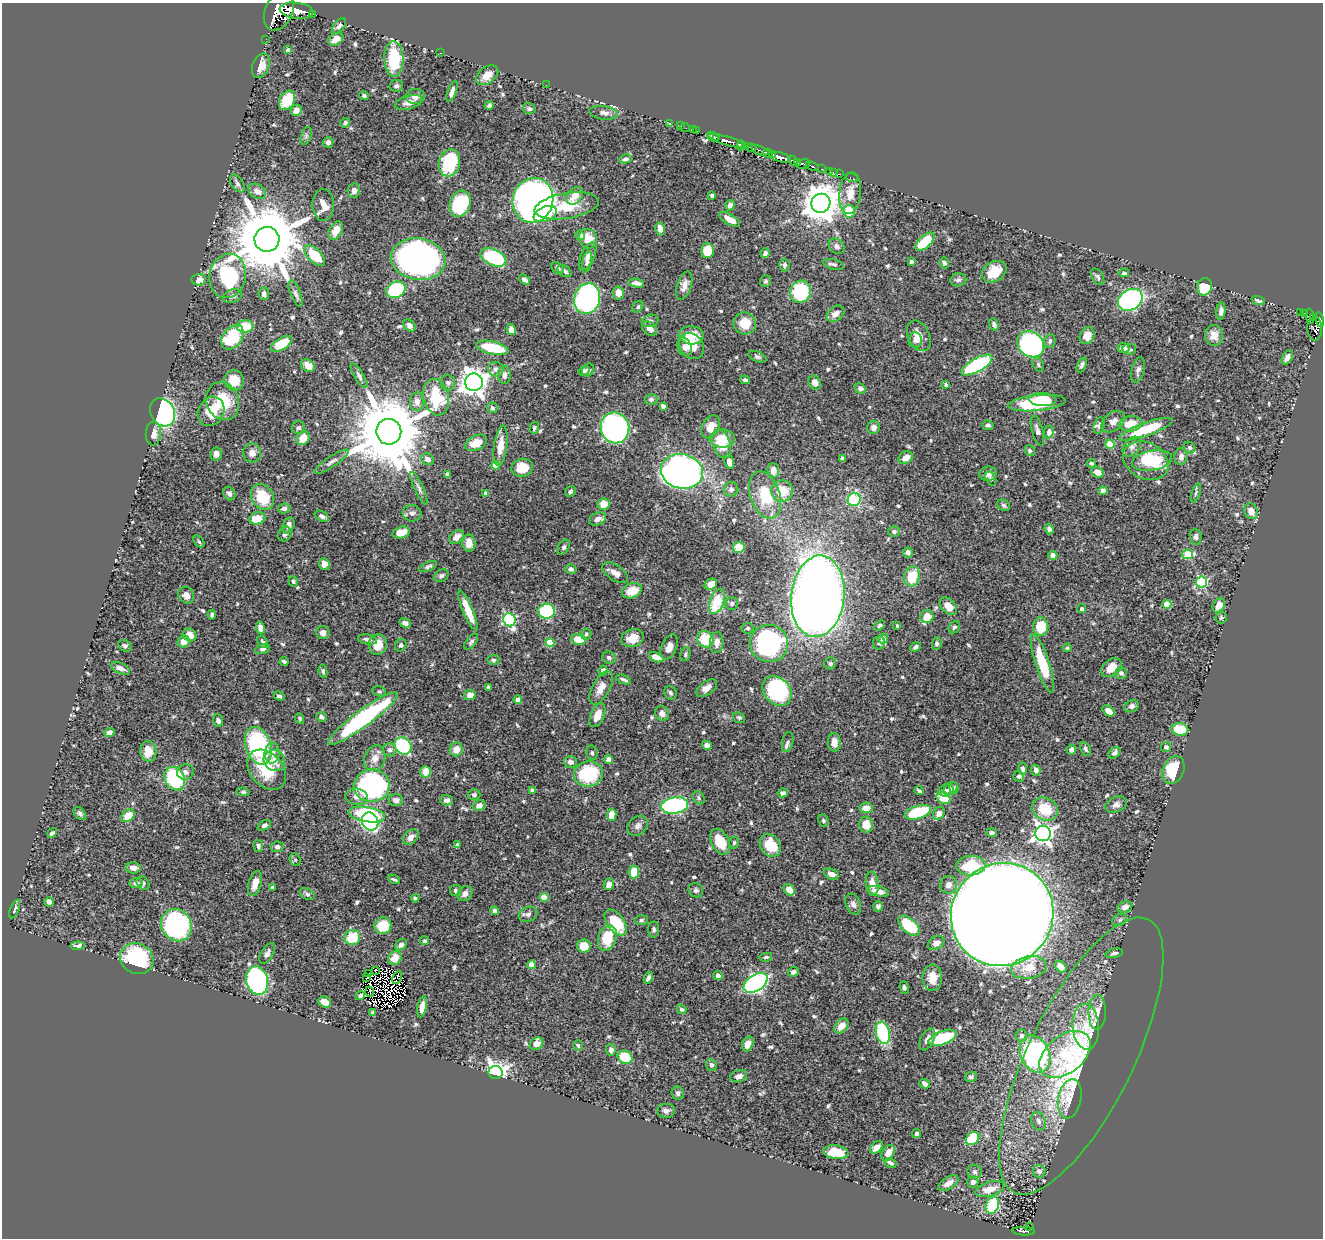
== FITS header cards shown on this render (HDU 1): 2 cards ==
NAXIS1  =                 1321
NAXIS2  =                 1236

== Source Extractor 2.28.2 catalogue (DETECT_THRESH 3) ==
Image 1321 x 1236 px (HDU 1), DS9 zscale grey, 1 PNG px = 1 image px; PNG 1325 x 1240 px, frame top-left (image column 1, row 1236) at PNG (2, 3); each listed source drawn as its Kron ellipse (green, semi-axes under 4 px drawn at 4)
Background 0.465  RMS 0.013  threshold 0.0385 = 3 sigma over >= 5 px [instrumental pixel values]
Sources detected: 658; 6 with non-positive FLUX_AUTO (blend fragments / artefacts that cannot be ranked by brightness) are neither listed nor drawn; of the other 652, the 500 brightest by FLUX_AUTO listed and drawn (152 fainter detections omitted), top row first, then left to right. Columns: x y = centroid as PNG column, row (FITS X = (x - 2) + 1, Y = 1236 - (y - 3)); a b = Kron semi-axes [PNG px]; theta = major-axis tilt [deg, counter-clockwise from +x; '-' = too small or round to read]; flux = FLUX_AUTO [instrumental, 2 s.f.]
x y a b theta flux
279 11 20 13 65 1900
297 11 17 8 -7 1200
312 14 3 2 - 30
339 26 9 5 50 2.5
266 39 2 2 - 3.3
336 39 8 5 32 8.8
288 50 4 3 - 1.7
440 53 3 2 - 3
394 59 18 9 -89 45
261 66 12 8 68 11
487 75 12 8 38 9.9
546 85 2 2 - 4.7
396 86 7 6 - 1.9
452 91 11 4 70 3.9
364 96 5 4 - 1.7
415 96 9 7 2 4
287 100 10 7 59 25
409 102 14 6 16 5.4
489 105 5 4 - 1.8
529 109 6 5 - 1.9
296 110 6 5 - 6.6
604 113 14 6 -7 4.6
345 123 5 4 - 1.8
669 123 2 2 - 9.4
681 126 3 2 - 6.3
685 127 5 2 - 5.8
693 130 2 2 - 8.6
697 131 2 2 - 8.6
306 136 9 5 72 2.2
713 137 6 4 -35 370
717 137 3 3 - 210
727 141 20 3 -16 570
328 142 5 5 - 3.3
741 146 5 3 - 36
745 147 3 3 - 59
751 148 5 3 - 120
760 150 9 3 -20 140
768 153 5 3 - 130
772 154 3 2 - 69
780 157 11 4 -16 900
625 159 6 4 12 2.1
793 161 6 4 -46 190
449 163 14 10 72 59
798 163 3 2 - 68
803 164 7 5 11 210
812 166 7 3 -19 130
822 169 3 2 - 11
829 171 3 3 - 36
834 173 4 3 - 6.8
839 174 3 2 - 14
852 178 6 2 -19 9.1
237 183 10 6 -56 2.5
257 191 9 7 -32 5.7
354 191 7 6 - 5.4
850 193 21 11 84 12
712 195 4 3 - 1.5
575 196 10 7 50 8.7
533 200 23 20 73 590
821 203 10 9 - 2100
460 204 13 10 69 60
323 205 16 11 -88 11
730 205 5 4 - 4.4
567 206 32 12 9 29
849 211 6 6 - 25
545 214 12 7 22 23
730 219 12 5 -31 9.4
660 229 6 4 -79 6.8
336 231 10 6 61 11
580 235 5 4 - 5.5
267 239 12 12 - 10000
588 239 10 9 - 13
925 242 12 6 43 29
837 246 8 7 - 3.1
707 251 7 6 - 21
765 253 5 4 - 2.7
315 256 13 7 -46 29
588 256 15 6 65 4.9
493 257 14 8 -25 74
418 259 27 21 -9 440
912 261 4 4 - 1.7
587 262 11 5 78 2.5
944 263 5 4 - 1.8
834 264 10 5 -14 2.1
785 265 6 5 - 2.4
558 268 7 5 -42 2.2
564 271 8 5 -34 2.6
994 272 13 10 33 17
1124 273 5 4 - 1.9
228 276 22 18 77 86
1098 277 9 5 -59 2.2
199 280 7 6 - 7.5
524 280 6 4 -36 3.5
958 280 8 6 9 2.6
766 281 6 5 - 1.8
636 283 8 4 -10 4.5
684 285 14 7 72 6
1204 287 8 7 - 30
396 290 10 8 24 77
800 292 11 10 - 61
618 293 6 6 - 7.1
264 294 6 5 - 3.5
296 294 14 5 -68 3.1
232 296 10 6 20 2.8
587 299 15 12 74 240
1130 300 13 10 32 250
1258 300 7 3 -18 1.6
638 307 6 4 48 1.5
1221 311 8 4 83 3.6
1300 313 3 3 - 39
1305 313 4 3 - 81
835 314 10 7 37 6.8
1310 316 7 4 -85 92
1314 317 3 2 - 16
1319 320 7 4 -77 260
650 321 8 6 14 2.2
745 323 11 11 - 15
994 324 6 4 -71 2.7
409 325 7 5 -41 4.4
245 326 8 6 4 24
649 328 8 6 -43 5.8
1315 328 12 7 -89 160
511 330 5 4 - 7
691 335 12 9 -4 17
1214 335 10 9 - 7.7
919 336 16 10 -63 8.3
1087 336 8 7 - 9
233 337 13 9 51 45
915 340 7 7 - 2.8
1050 341 7 5 73 2.4
282 344 12 6 31 23
1031 344 14 12 -40 230
691 346 14 11 -48 14
685 347 9 7 -67 4.8
492 348 16 6 -13 35
1123 348 6 5 - 5
1129 349 7 5 -12 2.1
757 357 9 5 -22 2.2
1287 357 7 5 61 3.4
977 365 17 7 29 100
1038 365 7 5 -61 1.8
1082 365 8 4 68 2.1
308 366 7 5 -37 7.1
496 369 7 7 - 4.4
588 370 7 5 52 2.4
1138 370 13 6 77 3.4
584 371 6 4 34 2.5
504 375 9 6 -85 3.9
359 376 14 4 -59 2.8
234 380 10 9 - 16
745 380 5 3 - 1.8
474 382 9 8 - 920
448 383 8 7 - 2.4
815 383 7 6 - 5.9
946 385 4 3 - 2.1
860 388 6 5 - 3
436 397 18 12 -76 42
651 399 6 5 - 2.2
1042 400 14 6 -3 27
223 401 19 16 -68 30
417 402 9 7 87 5.4
1037 403 28 8 5 65
663 406 4 4 - 2.5
492 408 5 5 - 2.4
211 411 15 12 61 18
162 412 15 11 -61 170
1113 422 13 9 39 5.8
1131 424 11 7 9 17
988 425 5 5 - 2.2
1099 426 8 5 74 2.2
711 427 12 8 62 11
873 427 6 6 - 3.8
298 428 6 6 - 2.1
534 428 6 4 73 1.6
615 428 15 14 - 250
1146 429 28 6 20 43
1037 430 15 5 -75 4
389 432 13 12 - 11000
1049 432 6 5 - 4.3
153 433 12 7 86 7.4
303 438 7 6 - 13
722 438 13 9 1 17
476 443 12 7 26 14
722 444 15 8 -73 15
1110 444 4 4 - 27
501 445 20 6 82 12
1132 447 11 7 49 4.1
1190 448 6 5 - 1.9
1030 450 5 5 - 2.1
252 453 9 9 - 5.5
216 454 6 6 - 5.1
1181 457 8 6 84 4
906 458 7 6 - 7.2
428 459 6 5 - 5.1
842 459 4 4 - 2.7
1152 460 20 9 10 27
1146 461 24 18 -27 34
331 462 20 5 33 4
729 462 7 4 -73 8.1
1091 463 4 3 - 1.6
496 465 4 4 - 9.8
522 468 11 9 13 18
773 470 7 5 -85 5.7
682 471 21 17 -12 710
1097 472 6 5 - 8
988 474 9 7 14 3.7
447 475 4 4 - 1.9
991 479 7 5 -69 1.4
419 488 18 4 -65 3.3
731 489 7 7 - 3.1
570 491 6 4 57 1.7
782 491 11 10 - 21
1103 491 4 4 - 2.9
1196 493 10 4 70 1.6
229 494 7 5 -60 3
486 494 4 4 - 4.4
765 495 24 15 -71 37
262 497 14 10 -59 31
854 500 6 6 - 58
604 504 6 5 - 11
1004 505 7 5 -35 1.8
284 508 6 5 - 3.1
1251 511 8 6 -63 7.2
412 513 9 8 - 3.3
322 516 8 5 -29 2.9
257 518 8 6 14 16
597 519 9 6 22 4.6
288 525 8 5 66 4.8
1049 529 5 4 - 3
401 532 9 5 13 9.5
894 532 6 5 - 2
285 534 8 6 56 2.2
456 537 8 6 37 6.9
1196 537 8 6 -84 2.6
199 542 6 4 -49 1.4
469 543 9 6 -85 9.6
564 547 8 5 59 1.9
739 547 6 5 - 14
908 552 5 5 - 3.1
1188 554 5 4 - 38
1053 555 4 4 - 8.4
324 564 6 5 - 4.8
428 566 9 4 23 2.2
571 569 5 4 - 2.7
615 573 14 7 -35 6
441 576 8 5 30 2.4
912 576 10 8 76 22
293 581 5 4 - 1.6
1202 582 5 5 - 82
711 584 6 5 - 5.5
632 591 10 7 22 16
186 595 9 7 -55 5.4
818 596 41 26 84 1300
717 601 13 6 69 28
732 603 6 6 - 1.8
1167 604 4 4 - 19
1219 605 8 5 58 9.3
948 606 10 6 -46 11
1081 609 4 4 - 2.5
468 610 21 5 -67 20
547 611 8 7 - 77
212 615 5 3 - 1.8
927 617 7 6 - 14
1221 618 6 5 - 1.5
509 620 7 6 - 120
405 623 6 4 -22 4.1
880 625 6 4 33 1.9
897 626 3 3 - 1.6
1041 626 9 7 -90 23
954 627 6 5 - 2
260 628 6 4 -79 4.9
748 628 6 5 - 2
323 633 6 6 - 4.7
586 634 5 5 - 1.7
189 635 7 6 - 10
632 638 11 8 18 11
368 639 9 5 -10 2.8
578 639 7 5 -7 16
705 639 8 8 - 25
883 639 5 4 - 5.5
184 641 6 5 - 8
263 642 7 4 -55 1.7
471 642 9 5 50 2.1
550 643 4 4 - 22
717 643 10 6 86 6.6
769 643 19 18 - 200
879 643 6 6 - 1.8
937 644 6 5 - 2
378 645 10 9 - 14
401 645 6 5 - 1.8
125 646 7 5 -33 2.2
669 647 13 7 67 6.7
915 647 6 4 42 2
1067 648 4 4 - 1.4
262 649 8 4 15 2.3
685 654 7 5 77 1.7
656 657 7 4 -23 9.6
609 658 7 6 - 2.1
493 660 6 5 - 1.8
284 662 4 3 - 2.1
830 664 6 6 - 1.9
1042 664 30 7 -72 40
120 668 10 5 -25 4.5
1112 668 11 8 34 10
323 671 7 4 -82 1.6
603 671 5 4 - 3
1121 673 6 6 - 2.8
624 680 8 3 -21 1.9
489 687 4 4 - 2.4
601 688 18 8 61 9.7
707 688 12 6 36 5.8
379 691 7 5 -12 1.5
777 691 16 13 -48 99
670 693 7 6 - 2.5
470 695 6 5 - 6.9
279 696 5 4 - 2.1
518 700 4 4 - 5.4
1131 706 7 6 - 3.3
1108 711 7 4 -39 6.9
662 713 8 6 -53 5
597 715 13 7 66 9.2
322 717 5 4 - 2.5
739 718 6 5 - 1.8
300 719 6 4 -65 1.5
363 719 42 8 36 130
218 721 6 5 - 2.9
1180 729 8 6 -11 31
109 733 5 4 - 5
788 742 10 5 80 2.4
834 742 9 6 -88 6.7
707 745 5 4 - 5.7
258 746 19 12 -71 94
403 746 9 8 - 62
1166 747 5 5 - 2.2
456 749 7 6 - 9.5
1085 749 7 5 -64 2.1
390 750 7 6 - 2.5
1071 750 5 4 - 3.2
148 751 10 8 -88 13
272 753 10 7 84 6
592 753 7 6 - 1.8
1115 753 7 5 43 2.9
375 758 13 10 70 7.9
609 759 5 4 - 3.8
274 761 11 10 - 8.2
570 762 6 5 - 3.9
1023 769 6 4 -80 2.7
267 770 22 16 -48 35
1036 770 5 4 - 3.8
1174 770 14 10 68 31
185 772 8 8 - 3.8
426 772 5 5 - 14
588 774 14 12 12 57
1019 776 5 5 - 2.4
175 779 12 9 -60 76
372 786 18 16 8 190
954 788 5 4 - 1.7
950 789 8 5 41 2.3
946 790 7 6 - 2.7
532 791 4 3 - 2.8
919 791 5 3 - 1.5
243 792 7 4 -8 1.6
783 793 5 4 - 2.3
474 795 6 5 - 2
357 797 11 8 -5 5.4
699 798 7 5 -50 1.8
944 798 7 5 -31 25
396 800 7 6 - 4.2
447 800 6 5 - 3.5
1116 804 11 7 21 3.9
479 805 6 5 - 4.4
675 805 14 8 9 140
866 808 6 5 - 7.9
1045 809 13 11 -26 26
918 812 13 6 16 45
80 813 7 5 -49 2.2
939 813 7 5 58 4.8
367 814 18 7 -10 71
612 815 6 4 80 9.8
128 816 7 5 37 14
823 820 6 5 - 1.4
370 821 9 8 - 120
264 825 7 4 29 2.4
866 825 8 7 - 11
638 826 11 9 43 4
52 833 5 3 - 2
992 833 5 4 - 2.4
1043 833 8 7 - 410
411 837 9 6 44 5.3
720 842 14 8 -63 23
734 842 6 4 89 1.6
457 845 4 3 - 2.7
770 845 12 9 -55 21
258 846 6 5 - 2.1
277 847 6 5 - 2.9
295 860 6 5 - 1.5
971 866 15 9 4 37
133 868 7 5 -5 6
634 872 6 5 - 15
831 874 8 5 -20 3.9
394 879 6 3 -25 1.6
136 883 6 5 - 3.5
143 883 7 5 -46 2
255 883 13 6 74 8.7
609 884 6 5 - 4.9
872 884 12 6 -82 7
949 885 9 8 - 5.5
273 888 4 3 - 2
696 890 7 7 - 2.5
789 890 6 5 - 9.1
455 891 5 5 - 1.8
878 891 11 5 -14 6.8
307 894 8 5 -30 2.1
465 894 8 6 45 4.3
544 897 4 4 - 16
415 898 4 3 - 1.4
49 902 5 4 - 4.7
853 904 11 7 -69 3.7
878 906 5 4 - 2.8
1125 907 7 5 20 4.6
15 909 10 4 68 2.4
495 911 4 4 - 2.8
528 914 9 7 23 3.3
1002 915 52 50 49 4400
641 920 6 5 - 1.6
1120 920 7 5 23 2.1
616 922 15 8 -54 31
176 925 17 15 -58 180
383 926 8 8 - 23
909 926 13 7 -42 50
654 930 8 5 86 1.9
352 937 8 7 - 30
607 938 13 9 70 27
425 941 4 4 - 1.6
936 943 9 6 30 5.8
401 945 6 5 - 3.1
77 946 7 4 5 2.7
584 946 7 6 - 13
267 953 11 6 60 3.6
1114 953 9 4 14 2.7
766 957 6 4 11 1.5
395 958 7 6 - 9.2
137 959 17 15 -26 78
531 965 4 4 - 11
1029 967 18 11 11 15
1061 967 7 5 -53 5.3
375 970 4 3 - 3.1
793 972 5 4 - 3
369 973 4 2 - 1.6
718 975 5 4 - 3.6
397 977 6 3 60 4.3
367 978 4 2 - 1.7
648 978 6 4 62 2.8
932 978 13 10 -89 11
257 980 14 10 -74 220
756 983 13 8 33 220
904 988 6 4 -71 2
370 992 5 2 - 2.3
360 996 4 4 - 1.8
325 1002 7 5 -30 7.1
422 1007 10 4 79 7.3
682 1009 5 4 - 1.8
373 1012 3 3 - 1.5
1097 1012 17 8 89 7.7
841 1026 8 6 49 9.4
1086 1027 23 13 -86 19
883 1033 11 7 -76 74
1022 1036 6 6 - 2.6
943 1038 15 6 21 51
927 1039 11 6 63 6.1
537 1044 7 6 - 5.8
748 1044 8 5 70 5.7
578 1046 5 4 - 1.5
611 1050 6 5 - 3.4
1035 1054 19 14 -65 190
1065 1054 29 18 39 48
1081 1056 152 52 64 200
625 1057 8 6 -23 21
711 1065 6 5 - 3.1
496 1072 7 6 - 440
739 1076 9 6 17 3.8
971 1077 6 5 - 1.9
925 1084 5 4 - 3.3
678 1093 7 6 - 2.5
1070 1099 20 11 79 15
666 1111 9 7 0 3.7
1039 1121 9 7 -68 3.7
917 1134 4 4 - 1.8
973 1139 7 6 - 38
876 1147 7 5 40 8
836 1152 12 7 -7 17
888 1153 9 5 59 7.9
890 1163 6 3 -28 2.2
1039 1171 6 6 - 3.4
975 1172 7 7 - 2.7
973 1182 6 5 - 2.3
948 1183 11 6 32 5.3
990 1189 15 7 18 11
992 1205 9 6 69 48
1030 1227 4 2 - 6.6
1024 1231 11 3 -3 83
At the frame edge (FLAGS 8, measured only in part): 2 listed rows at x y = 279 11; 1319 320
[152 fainter detections neither listed nor drawn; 6 non-positive-flux detections neither listed nor drawn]